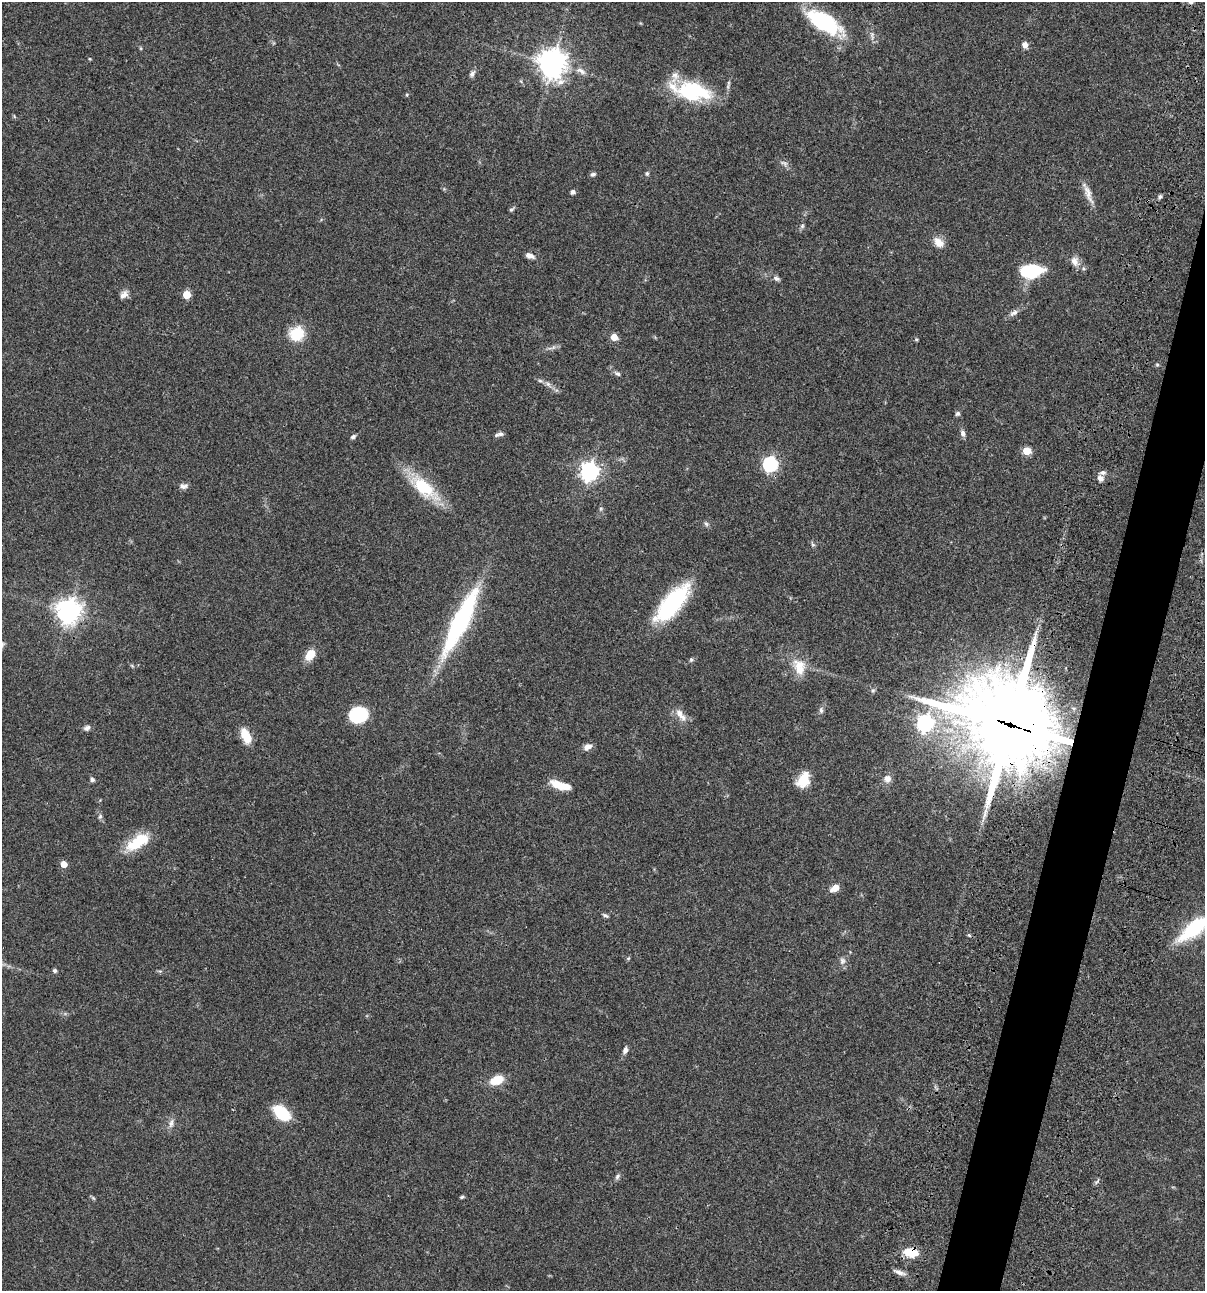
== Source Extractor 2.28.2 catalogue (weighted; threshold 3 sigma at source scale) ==
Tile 10 of 4 x 4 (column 2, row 3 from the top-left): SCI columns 1438-2640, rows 1408-2696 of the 5405 x 5390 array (HDU 1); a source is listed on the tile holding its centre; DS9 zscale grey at full resolution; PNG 1207 x 1293 px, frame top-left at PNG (2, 2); no overlay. Shown black and unused: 4% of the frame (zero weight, under 3 of 4 exposures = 9% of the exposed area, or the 3 px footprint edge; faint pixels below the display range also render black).
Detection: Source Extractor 2.28.2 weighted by HDU 2 'WHT'; one run over the whole footprint, this tile lists its part. Background 0.0462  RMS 0.0055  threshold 0.0249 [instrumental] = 3 sigma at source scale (4.5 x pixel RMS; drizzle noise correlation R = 1.50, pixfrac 1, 0.05/0.05 arcsec/px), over >= 5 px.
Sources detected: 83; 1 inside a brighter object's white glare — not listed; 2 inside a brighter listed object's ellipse — not listed separately; the other 80 listed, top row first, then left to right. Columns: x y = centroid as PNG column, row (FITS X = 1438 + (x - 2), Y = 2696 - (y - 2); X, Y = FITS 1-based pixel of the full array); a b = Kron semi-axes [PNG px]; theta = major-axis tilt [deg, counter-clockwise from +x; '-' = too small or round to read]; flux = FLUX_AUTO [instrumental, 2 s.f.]
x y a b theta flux
824 22 41 18 -30 41
1025 45 6 5 - 3.2
90 59 5 3 - 0.46
552 63 9 9 - 660
581 71 14 7 -32 3.1
472 74 9 6 55 1.6
692 91 40 17 -9 46
407 95 5 3 - 0.49
784 163 12 5 -26 1.7
647 173 6 5 - 0.85
593 174 7 5 18 1.2
573 192 5 5 - 1.4
1088 194 29 7 -70 4.8
1160 197 6 5 - 0.93
511 209 8 4 26 0.79
802 226 6 5 - 0.92
939 242 14 10 -43 4.8
530 256 10 6 -21 2.7
1075 261 13 10 -65 3.9
1031 271 20 11 6 31
776 278 9 6 -24 1.4
124 295 12 7 43 2.8
186 295 5 5 - 12
1014 313 13 6 29 2.3
297 334 14 13 - 15
614 337 5 5 - 7.8
916 339 5 4 - 0.57
1157 365 6 4 -1 0.65
618 374 8 5 -33 1.1
540 381 6 4 -2 0.92
548 384 6 6 - 1.3
958 414 6 6 - 1.1
963 433 8 6 -69 1.7
499 434 12 5 12 1.6
353 437 6 5 - 1.3
1026 451 5 5 - 13
770 464 6 6 - 110
589 471 7 7 - 220
1100 478 8 7 - 2.3
183 486 11 7 -1 1.9
424 487 35 18 -41 25
706 524 7 5 -44 1.1
813 545 6 4 -19 0.77
672 603 42 16 49 52
68 611 8 8 - 490
460 621 76 16 64 75
2 644 11 5 67 1.9
310 655 13 9 52 7.1
691 659 5 5 - 0.79
799 667 23 15 -77 9.7
873 690 6 4 19 0.76
821 710 8 5 -89 1.4
359 715 16 13 12 30
680 715 21 8 -51 4.5
925 723 7 7 - 140
1010 724 32 28 -31 5900
87 728 10 6 20 1.7
246 736 18 9 -64 8.4
587 747 10 7 24 3.2
887 779 9 8 - 3.2
92 780 6 5 - 1.3
803 780 19 12 65 9.8
561 785 22 7 -17 10
100 816 7 6 - 1.2
142 839 36 15 21 13
64 864 5 5 - 5.9
835 888 9 6 34 4.5
605 915 8 4 -23 0.98
1194 928 42 15 37 35
969 935 6 4 -45 0.72
842 961 9 8 - 1.9
54 971 5 4 - 1.2
625 1050 8 5 69 1.9
497 1080 13 8 22 11
282 1113 15 9 -41 26
171 1123 14 6 78 2.3
617 1176 9 5 54 1.3
462 1197 5 4 - 0.73
910 1252 17 11 -6 8.7
899 1272 14 5 -22 2.4
Overlapping masked pixels (flux is a lower limit): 2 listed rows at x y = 1010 724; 910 1252
Isophote crosses this tile's border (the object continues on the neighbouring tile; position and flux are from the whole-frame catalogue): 2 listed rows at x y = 2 644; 1194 928